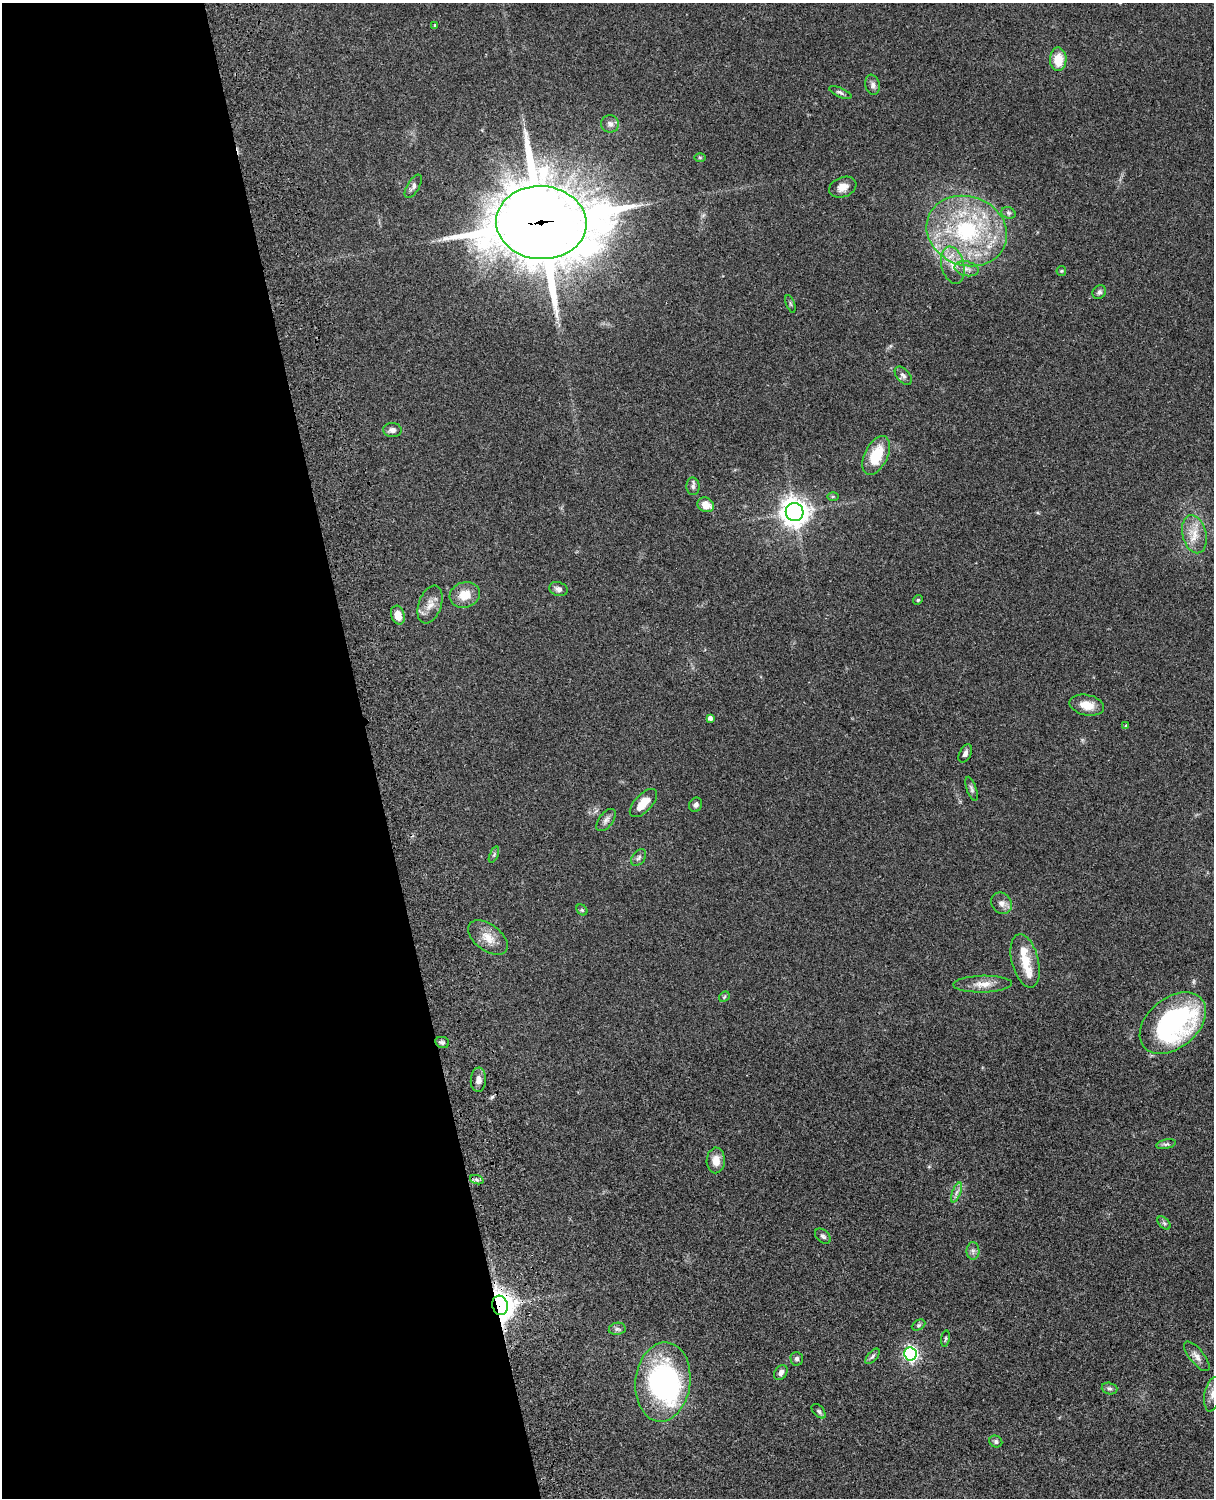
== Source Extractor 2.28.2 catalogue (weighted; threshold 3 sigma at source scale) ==
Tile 5 of 4 x 3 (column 1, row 2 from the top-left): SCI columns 122-1333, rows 1774-3269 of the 5089 x 4929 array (HDU 1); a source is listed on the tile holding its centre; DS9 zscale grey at full resolution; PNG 1216 x 1500 px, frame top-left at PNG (2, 3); each listed source drawn as its Kron ellipse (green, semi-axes under 4 px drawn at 4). Shown black and unused: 30% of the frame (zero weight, under 3 of 4 exposures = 6% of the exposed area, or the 3 px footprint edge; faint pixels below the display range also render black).
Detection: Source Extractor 2.28.2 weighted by HDU 2 'WHT'; one run over the whole footprint, this tile lists its part. Background 0.0748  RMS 0.0058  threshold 0.0262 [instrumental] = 3 sigma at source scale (4.5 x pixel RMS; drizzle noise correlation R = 1.50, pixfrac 1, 0.05/0.05 arcsec/px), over >= 5 px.
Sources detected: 72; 1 inside a brighter object's white glare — neither listed nor drawn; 2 inside a brighter listed object's ellipse — not listed separately; the other 69 listed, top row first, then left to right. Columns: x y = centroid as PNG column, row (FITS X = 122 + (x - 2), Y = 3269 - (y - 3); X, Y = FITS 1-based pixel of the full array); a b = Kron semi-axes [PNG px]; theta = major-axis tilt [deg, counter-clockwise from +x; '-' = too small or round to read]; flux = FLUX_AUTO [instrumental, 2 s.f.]
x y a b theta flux
435 25 3 3 - 0.58
1058 59 11 8 89 10
873 85 10 7 -78 2.1
840 92 12 4 -24 1.5
610 124 9 8 - 2.6
700 157 6 4 -1 0.75
413 186 13 6 59 2.1
843 187 14 10 21 4.9
1008 213 7 5 -21 1.3
541 223 45 36 -4 4400
967 231 41 34 -20 74
953 265 19 11 -76 8.2
967 269 12 7 -12 3.2
1061 271 5 4 - 0.65
1099 292 7 6 - 1.5
790 304 9 3 -69 0.79
903 376 11 6 -49 2
392 430 9 7 -3 2.5
876 455 21 11 64 18
693 486 9 6 -87 1.7
833 497 6 4 0 0.67
706 505 9 7 -26 6.9
795 512 9 9 - 630
1194 534 19 12 -76 8.6
558 589 9 6 -18 2.1
465 595 15 13 18 9.1
918 600 5 4 - 0.73
430 604 20 11 70 5.9
398 615 9 6 -73 6.6
1087 705 17 10 -12 7.6
710 718 4 4 - 1.9
1126 726 4 4 - 0.96
965 754 10 5 65 1.9
971 789 12 5 -71 1.5
643 803 18 8 47 8
696 805 7 6 - 2
606 820 13 7 52 2.4
494 855 8 4 67 1
639 858 9 6 51 1.7
1001 903 11 9 -50 3.3
582 910 6 5 - 0.89
488 938 23 13 -37 8.4
1025 961 27 13 -76 11
983 984 29 8 2 6.8
724 997 6 4 47 0.78
1173 1023 38 25 39 110
442 1042 7 5 -10 1.4
478 1080 12 7 86 3.3
1166 1144 10 4 11 1.4
716 1160 13 9 87 6.2
477 1180 7 4 -19 1.3
956 1192 10 3 69 1.8
1164 1223 8 4 -45 1.2
823 1236 9 6 -41 1.5
973 1251 9 6 -88 1.8
500 1305 10 7 -75 580
919 1325 7 5 27 1
617 1329 8 6 10 1.5
945 1339 8 3 81 0.8
910 1354 6 6 - 120
872 1356 9 5 49 1.3
1197 1356 18 7 -51 3.5
797 1359 7 6 - 1.7
781 1373 8 6 52 2.4
663 1382 40 27 83 110
1110 1389 8 5 -16 1.3
1213 1394 17 8 79 3.9
819 1411 8 5 -46 1.2
996 1441 6 5 - 1.4
Overlapping masked pixels (flux is a lower limit): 2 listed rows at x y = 541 223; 500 1305
Isophote crosses this tile's border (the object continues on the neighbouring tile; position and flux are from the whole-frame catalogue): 1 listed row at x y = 1213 1394